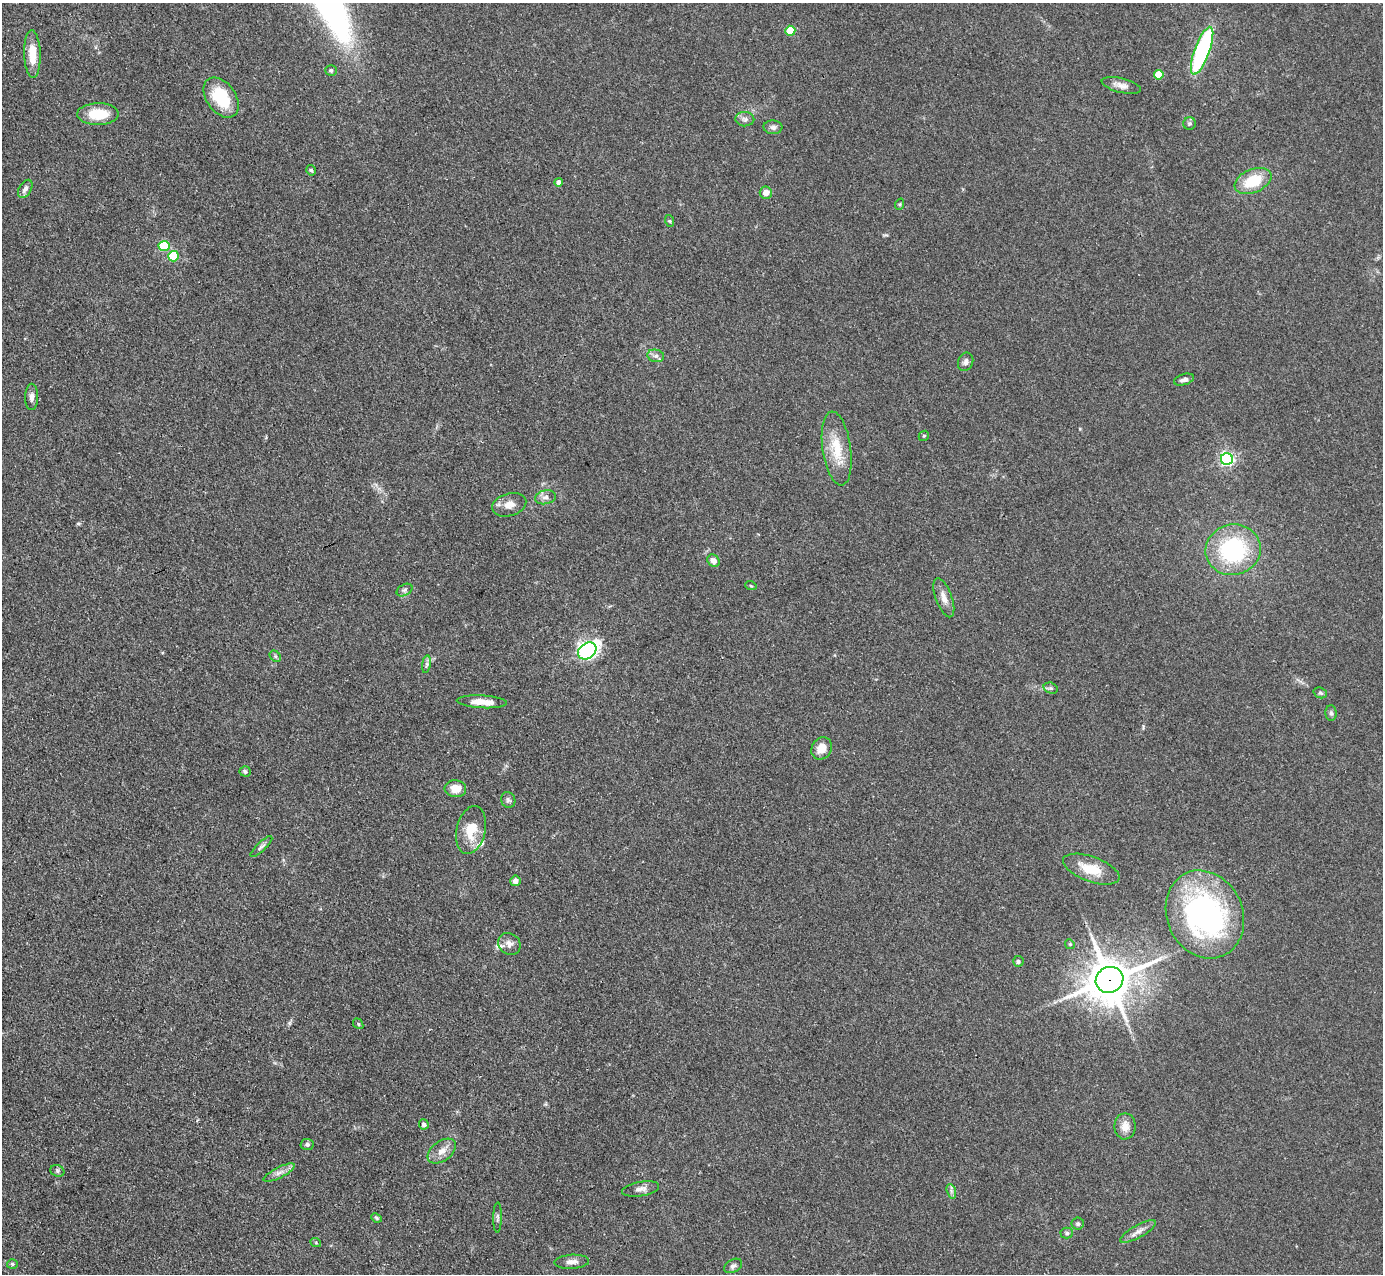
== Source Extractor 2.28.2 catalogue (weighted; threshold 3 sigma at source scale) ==
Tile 7 of 4 x 4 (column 3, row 2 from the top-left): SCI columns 2766-4146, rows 2825-4096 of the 5531 x 5521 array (HDU 1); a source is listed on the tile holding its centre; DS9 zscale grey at full resolution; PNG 1385 x 1276 px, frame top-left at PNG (2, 3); each listed source drawn as its Kron ellipse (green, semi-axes under 4 px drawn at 4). Shown black and unused: <1% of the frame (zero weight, under 3 of 4 exposures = <1% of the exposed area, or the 3 px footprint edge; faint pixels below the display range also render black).
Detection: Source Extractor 2.28.2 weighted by HDU 2 'WHT'; one run over the whole footprint, this tile lists its part. Background 0.106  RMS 0.0066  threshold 0.0298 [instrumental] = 3 sigma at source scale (4.5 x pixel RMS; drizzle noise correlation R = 1.50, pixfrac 1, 0.05/0.05 arcsec/px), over >= 5 px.
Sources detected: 74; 2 inside a brighter listed object's ellipse — not listed separately; the other 72 listed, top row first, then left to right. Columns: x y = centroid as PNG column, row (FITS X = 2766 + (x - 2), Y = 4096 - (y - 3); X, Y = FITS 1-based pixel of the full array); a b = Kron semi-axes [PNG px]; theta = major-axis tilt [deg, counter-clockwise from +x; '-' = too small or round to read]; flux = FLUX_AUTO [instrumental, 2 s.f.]
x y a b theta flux
790 31 5 5 - 21
1202 51 25 7 70 93
32 54 24 8 -88 13
331 70 6 5 - 1.5
1159 75 5 5 - 18
1121 85 20 7 -14 4.6
221 98 22 14 -54 29
98 114 21 11 1 20
745 119 9 7 -3 2.5
1189 124 6 6 - 1.4
773 127 9 7 -3 2.3
311 170 5 4 - 1.2
1253 181 19 11 22 22
559 182 4 4 - 3.2
25 189 10 6 59 3
766 193 6 6 - 5.4
900 204 6 3 72 0.77
670 221 6 4 -71 0.84
164 246 5 5 - 37
173 256 5 5 - 35
656 356 8 6 -13 2.3
966 362 9 7 69 2.5
1184 380 10 5 16 2.7
32 397 13 6 89 3.1
924 436 5 4 - 0.92
837 448 37 14 -82 21
1227 459 6 6 - 160
545 497 10 7 11 3.2
509 505 17 11 16 7.1
1233 550 28 25 15 70
713 561 7 5 -43 4.4
751 586 5 3 - 0.68
404 590 8 5 28 1.8
944 598 21 8 -70 5.8
587 651 10 7 36 190
275 656 6 5 - 1.2
426 664 9 4 81 1.7
1051 688 7 5 -19 1.4
1320 693 7 5 -20 1.2
482 702 25 6 -3 8.6
1331 713 8 5 -89 1.5
822 748 12 9 57 8.4
245 771 5 5 - 1.3
455 789 11 8 -5 8.7
508 800 8 7 - 1.8
471 830 24 14 77 16
261 846 14 4 44 2
1091 869 29 12 -20 17
515 881 5 5 - 3.7
1205 914 45 38 -65 170
509 944 12 10 -40 4.6
1070 944 5 4 - 0.89
1018 961 5 5 - 1.3
1109 980 14 12 27 2400
358 1024 6 4 -51 0.91
424 1124 5 5 - 2.6
1125 1126 13 10 -90 7
307 1145 6 5 - 1.7
442 1151 16 10 36 6.3
57 1171 7 5 -23 1.5
279 1173 17 5 27 4.1
641 1189 19 7 10 3.9
951 1191 7 4 -72 1.7
376 1218 5 4 - 0.81
498 1218 15 4 89 1.8
1078 1224 6 6 - 1.5
1138 1232 20 6 29 4.5
1067 1233 6 5 - 1.3
316 1243 5 3 - 0.65
572 1262 17 7 3 4.3
12 1264 5 4 - 0.97
733 1266 9 6 30 2.3
Overlapping masked pixels (flux is a lower limit): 1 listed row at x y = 1109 980